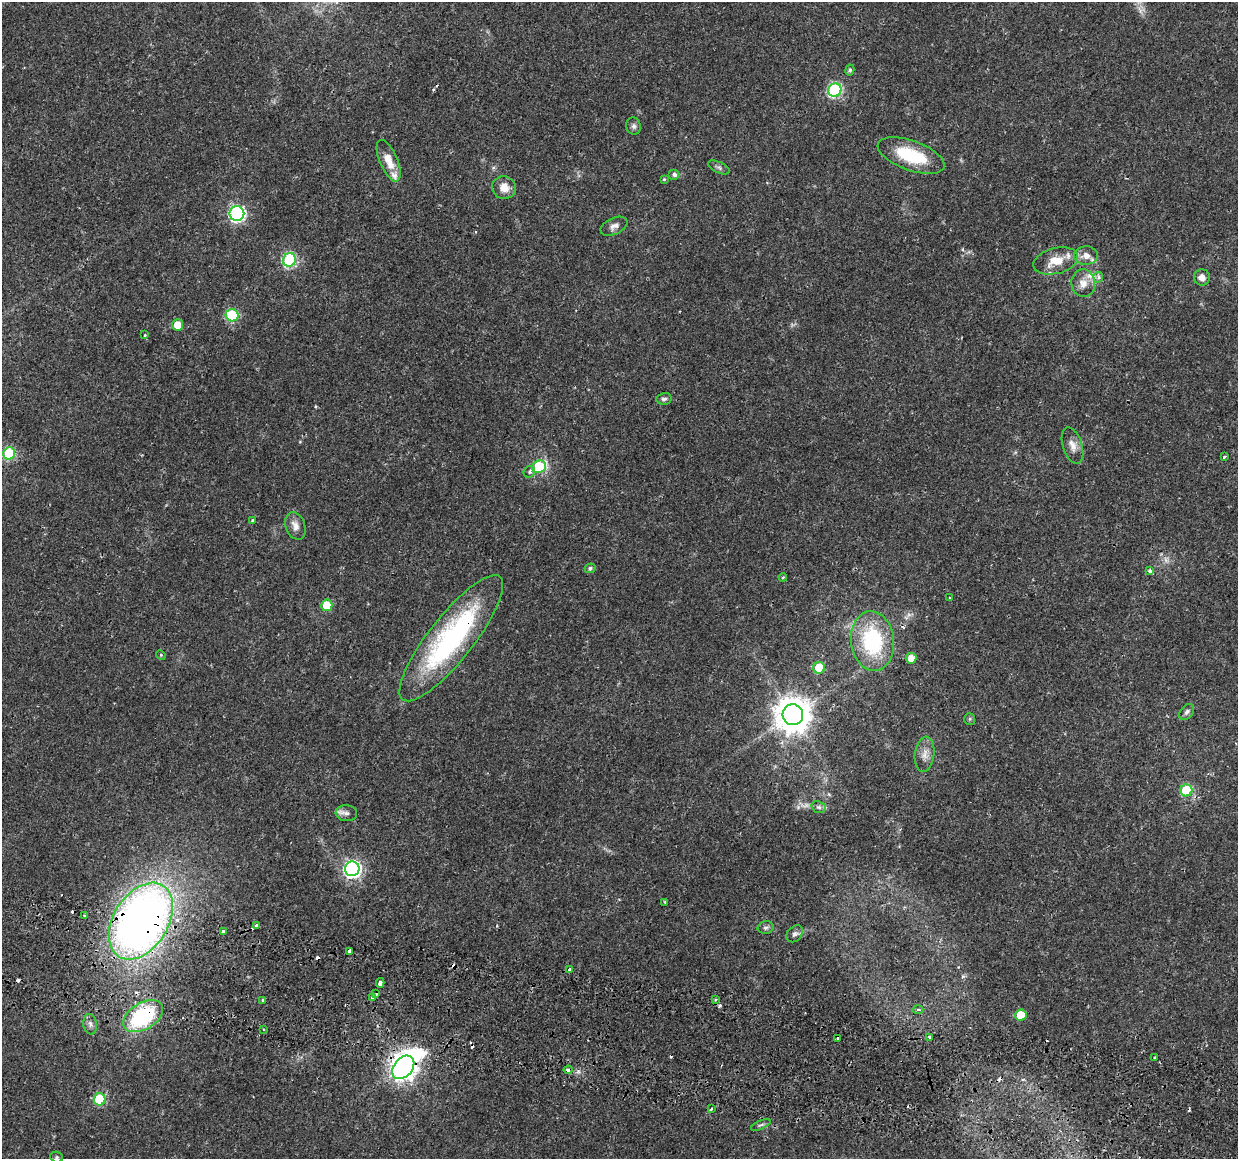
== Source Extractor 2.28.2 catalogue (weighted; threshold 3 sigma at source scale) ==
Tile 6 of 4 x 4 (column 2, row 2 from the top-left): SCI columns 1300-2535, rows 2600-3756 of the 5079 x 5259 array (HDU 1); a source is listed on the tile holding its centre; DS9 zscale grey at full resolution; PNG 1240 x 1161 px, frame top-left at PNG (2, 2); each listed source drawn as its Kron ellipse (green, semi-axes under 4 px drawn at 4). Shown black and unused: <1% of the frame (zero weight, under 2 of 3 exposures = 5% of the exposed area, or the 3 px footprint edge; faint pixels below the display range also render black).
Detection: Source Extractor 2.28.2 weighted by HDU 2 'WHT'; one run over the whole footprint, this tile lists its part. Background 0.0172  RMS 0.0026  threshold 0.0119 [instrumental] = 3 sigma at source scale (4.5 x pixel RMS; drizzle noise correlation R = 1.50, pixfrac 1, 0.0396/0.0396 arcsec/px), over >= 5 px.
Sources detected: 90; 12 cosmic-ray / hot-pixel residue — neither listed nor drawn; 4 inside a brighter listed object's ellipse — not listed separately; the other 74 listed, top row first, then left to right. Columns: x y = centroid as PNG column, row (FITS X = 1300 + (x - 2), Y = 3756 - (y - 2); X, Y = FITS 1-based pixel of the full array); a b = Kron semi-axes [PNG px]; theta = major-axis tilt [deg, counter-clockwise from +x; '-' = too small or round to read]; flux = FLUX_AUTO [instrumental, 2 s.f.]
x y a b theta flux
850 70 5 4 - 0.6
835 90 7 6 - 36
634 126 9 7 -75 0.81
911 155 35 15 -20 14
389 161 22 8 -67 4
719 167 11 5 -26 0.77
674 174 5 5 - 0.92
664 179 4 3 - 0.28
504 188 12 11 - 3
237 213 7 7 - 55
614 226 14 8 25 1.4
1086 255 12 9 1 2.3
289 260 7 6 - 35
1056 261 23 13 14 5
1098 277 5 5 - 0.93
1202 277 8 8 - 1.7
1083 283 14 12 -85 2.7
232 315 6 6 - 17
177 325 5 5 - 3.9
145 335 4 3 - 0.26
664 399 7 5 12 0.69
1072 446 19 9 -72 2.3
9 453 6 6 - 22
1224 456 3 3 - 1.4
539 467 7 6 - 20
529 472 6 5 - 0.57
253 521 4 4 - 0.81
295 526 14 9 -71 1.9
590 568 5 4 - 0.59
1150 571 4 4 - 1.4
783 577 4 4 - 0.39
950 598 3 2 - 0.32
327 605 6 5 - 8
451 638 78 22 52 52
872 641 30 21 -84 24
161 655 5 4 - 0.29
911 658 5 5 - 2.6
819 668 6 6 - 10
1187 712 9 6 51 0.78
793 715 10 10 - 570
970 719 6 5 - 0.42
925 754 18 9 82 2.4
1186 790 6 6 - 17
819 807 7 5 -19 0.67
346 813 11 8 -5 1.2
352 869 7 7 - 84
665 902 3 3 - 0.38
85 915 3 3 - 0.95
141 921 42 27 58 210
256 926 4 3 - 2.4
766 928 8 6 11 0.72
223 931 3 3 - 1.1
795 934 9 7 46 0.86
349 951 3 3 - 0.41
570 970 4 3 - 3.1
380 983 5 4 - 1.1
376 994 3 2 - 0.45
372 998 3 3 - 1.5
715 999 4 3 - 0.4
263 1000 3 3 - 1.1
918 1010 5 4 - 0.78
1021 1015 5 5 - 8.2
143 1016 22 13 32 26
90 1024 10 7 -82 1
263 1029 3 2 - 0.35
929 1037 3 3 - 1
838 1038 3 2 - 0.53
1155 1058 3 3 - 0.97
403 1067 13 9 50 260
568 1070 4 4 - 1.6
100 1099 6 6 - 18
712 1109 3 3 - 7
761 1125 10 3 24 0.54
57 1157 6 5 - 0.44
Overlapping masked pixels (flux is a lower limit): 6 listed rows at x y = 451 638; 872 641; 141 921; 143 1016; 403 1067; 568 1070